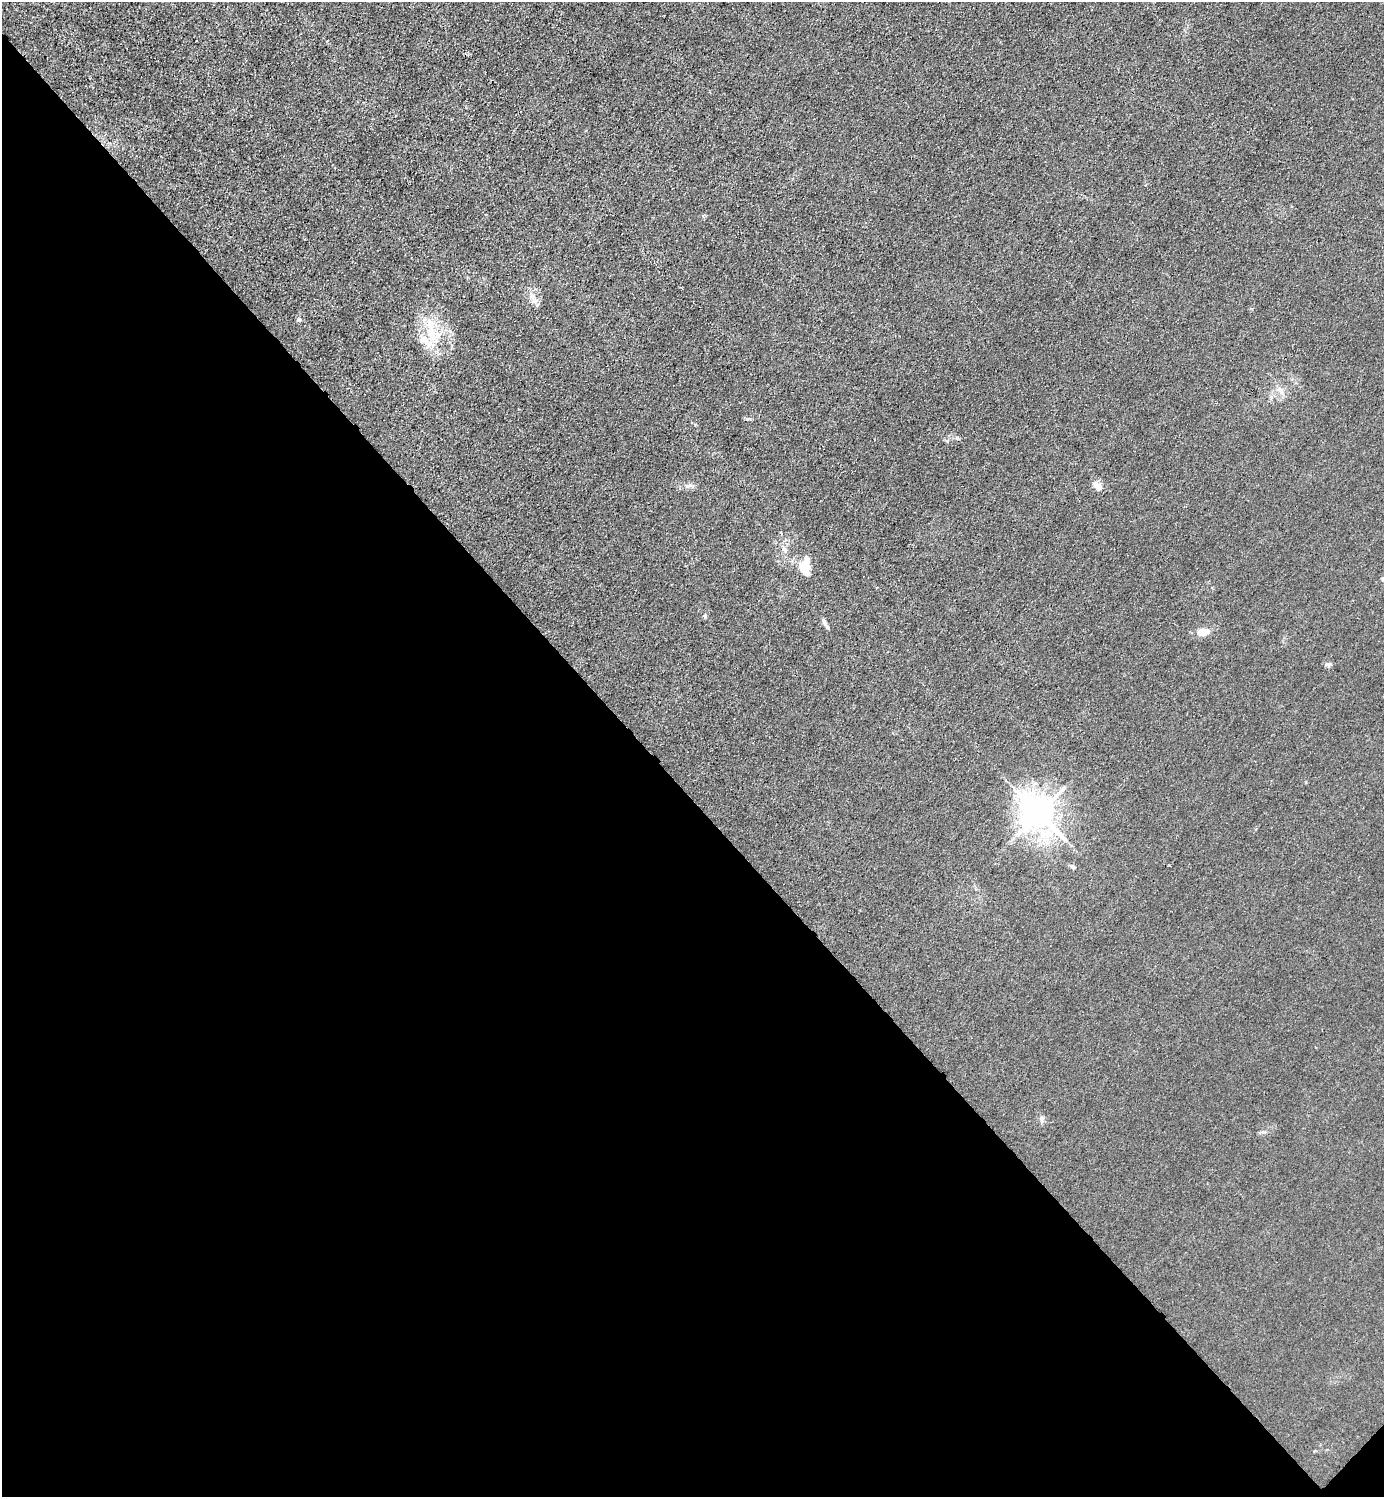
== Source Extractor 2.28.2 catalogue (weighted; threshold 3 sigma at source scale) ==
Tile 14 of 4 x 4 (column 2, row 4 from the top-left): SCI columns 1683-3064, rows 3-1497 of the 5985 x 5985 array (HDU 1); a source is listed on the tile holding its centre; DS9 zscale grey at full resolution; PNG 1386 x 1499 px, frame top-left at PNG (2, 2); no overlay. Shown black and unused: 47% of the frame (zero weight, under 3 of 4 exposures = <1% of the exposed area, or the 3 px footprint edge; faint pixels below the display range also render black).
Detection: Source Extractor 2.28.2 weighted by HDU 2 'WHT'; one run over the whole footprint, this tile lists its part. Background 0.0215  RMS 0.0062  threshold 0.0279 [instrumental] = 3 sigma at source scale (4.5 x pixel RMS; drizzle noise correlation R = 1.50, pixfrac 1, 0.05/0.05 arcsec/px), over >= 5 px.
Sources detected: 19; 2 inside a brighter listed object's ellipse — not listed separately; the other 17 listed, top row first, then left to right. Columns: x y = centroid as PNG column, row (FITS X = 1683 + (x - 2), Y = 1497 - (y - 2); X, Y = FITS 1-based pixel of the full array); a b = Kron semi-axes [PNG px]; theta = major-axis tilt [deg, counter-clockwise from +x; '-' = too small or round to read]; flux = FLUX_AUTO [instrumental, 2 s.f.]
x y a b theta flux
532 296 11 6 -60 3.3
299 320 6 4 18 0.84
433 334 22 16 -9 17
1280 390 13 5 -58 3
688 486 7 4 19 1.3
1098 486 11 7 -38 5.1
784 549 9 5 -63 2
807 559 11 8 -69 2.8
804 568 11 8 -63 17
1383 579 6 5 - 1.6
705 616 5 4 - 0.95
825 624 15 4 -60 2
1203 632 13 8 2 6.7
1328 664 10 4 9 1.4
1038 813 11 9 -42 1200
1072 867 7 5 -44 1.3
1041 1119 10 5 -86 1.7
Isophote crosses this tile's border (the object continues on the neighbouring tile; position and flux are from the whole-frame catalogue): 1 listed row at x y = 1383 579
Unlisted compact peaks at least as high as the median listed source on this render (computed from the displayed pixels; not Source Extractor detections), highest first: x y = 947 441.